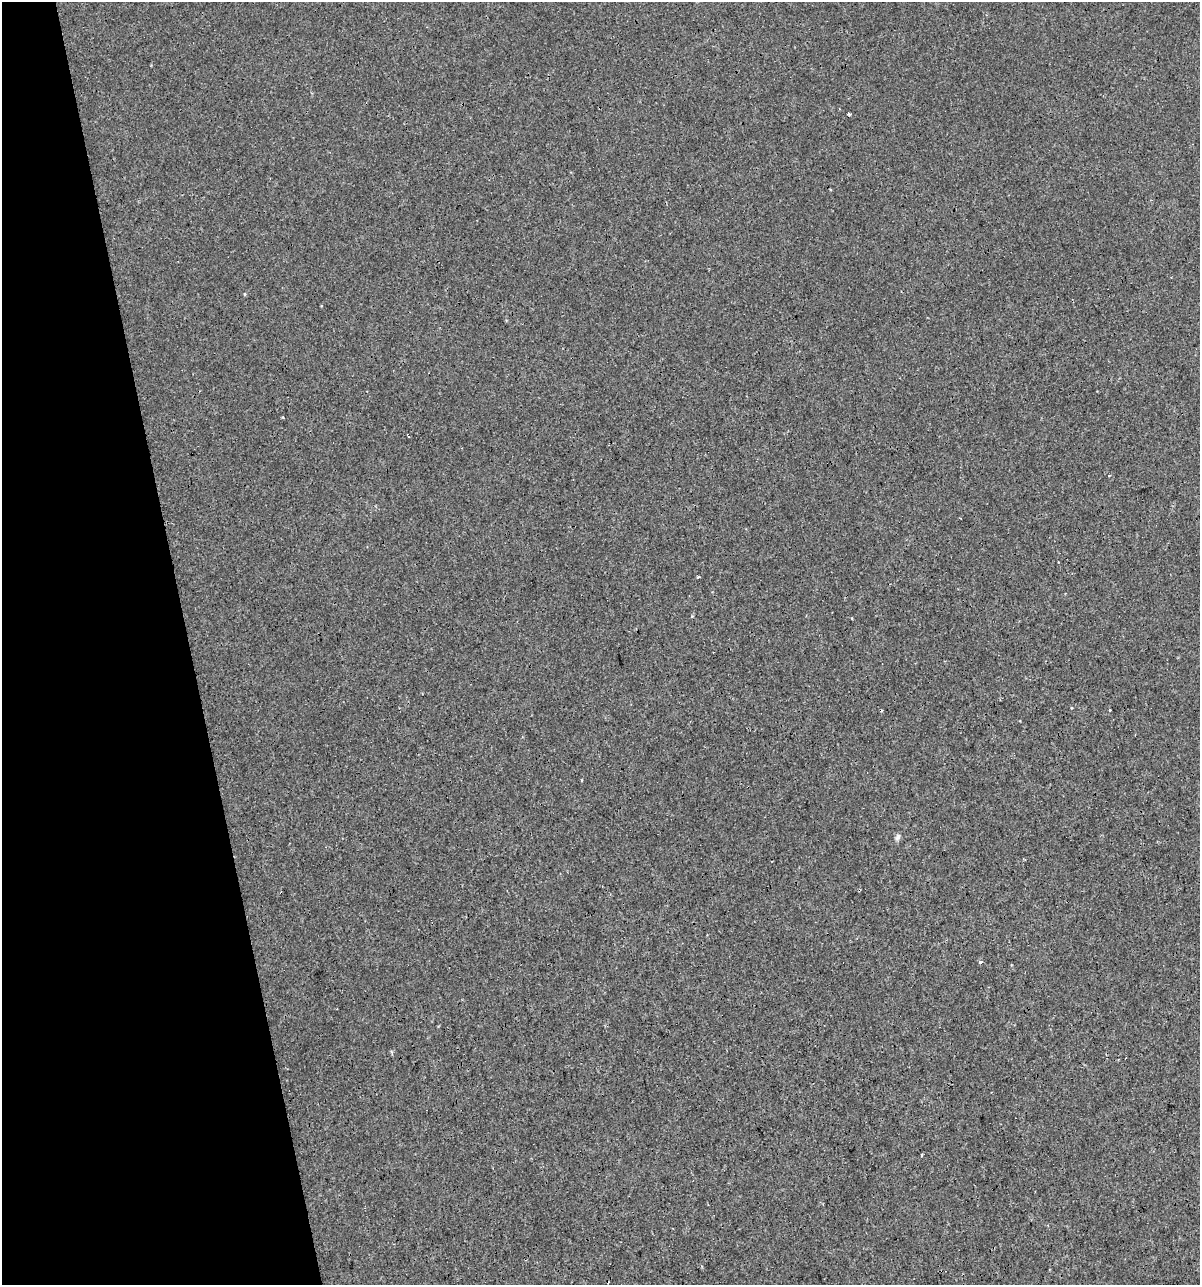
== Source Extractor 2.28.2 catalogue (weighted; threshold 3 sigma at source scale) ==
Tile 5 of 4 x 4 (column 1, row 2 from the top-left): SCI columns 46-1243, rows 2567-3849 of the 4930 x 5132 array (HDU 1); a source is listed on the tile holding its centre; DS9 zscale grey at full resolution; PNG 1202 x 1287 px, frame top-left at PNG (2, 2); no overlay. Shown black and unused: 16% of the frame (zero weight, under 3 of 4 exposures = <1% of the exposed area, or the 3 px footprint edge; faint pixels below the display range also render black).
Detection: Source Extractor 2.28.2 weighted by HDU 2 'WHT'; one run over the whole footprint, this tile lists its part. Background 9.33e-05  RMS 0.0017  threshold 0.00783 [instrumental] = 3 sigma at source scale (4.5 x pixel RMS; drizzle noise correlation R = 1.50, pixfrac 1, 0.0396/0.0396 arcsec/px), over >= 5 px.
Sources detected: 13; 4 cosmic-ray / hot-pixel residue — not listed; the other 9 listed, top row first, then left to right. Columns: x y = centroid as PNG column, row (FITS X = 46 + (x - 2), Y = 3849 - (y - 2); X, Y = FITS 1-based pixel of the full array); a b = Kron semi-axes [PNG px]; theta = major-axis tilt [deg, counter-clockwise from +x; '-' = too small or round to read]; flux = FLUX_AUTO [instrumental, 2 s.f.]
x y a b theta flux
848 114 3 3 - 0.47
831 189 4 3 - 0.17
245 294 5 3 - 0.17
698 577 3 3 - 0.27
692 616 3 3 - 0.22
1109 710 3 3 - 0.53
898 837 10 6 63 0.5
980 961 4 3 - 0.54
922 1155 3 2 - 0.27